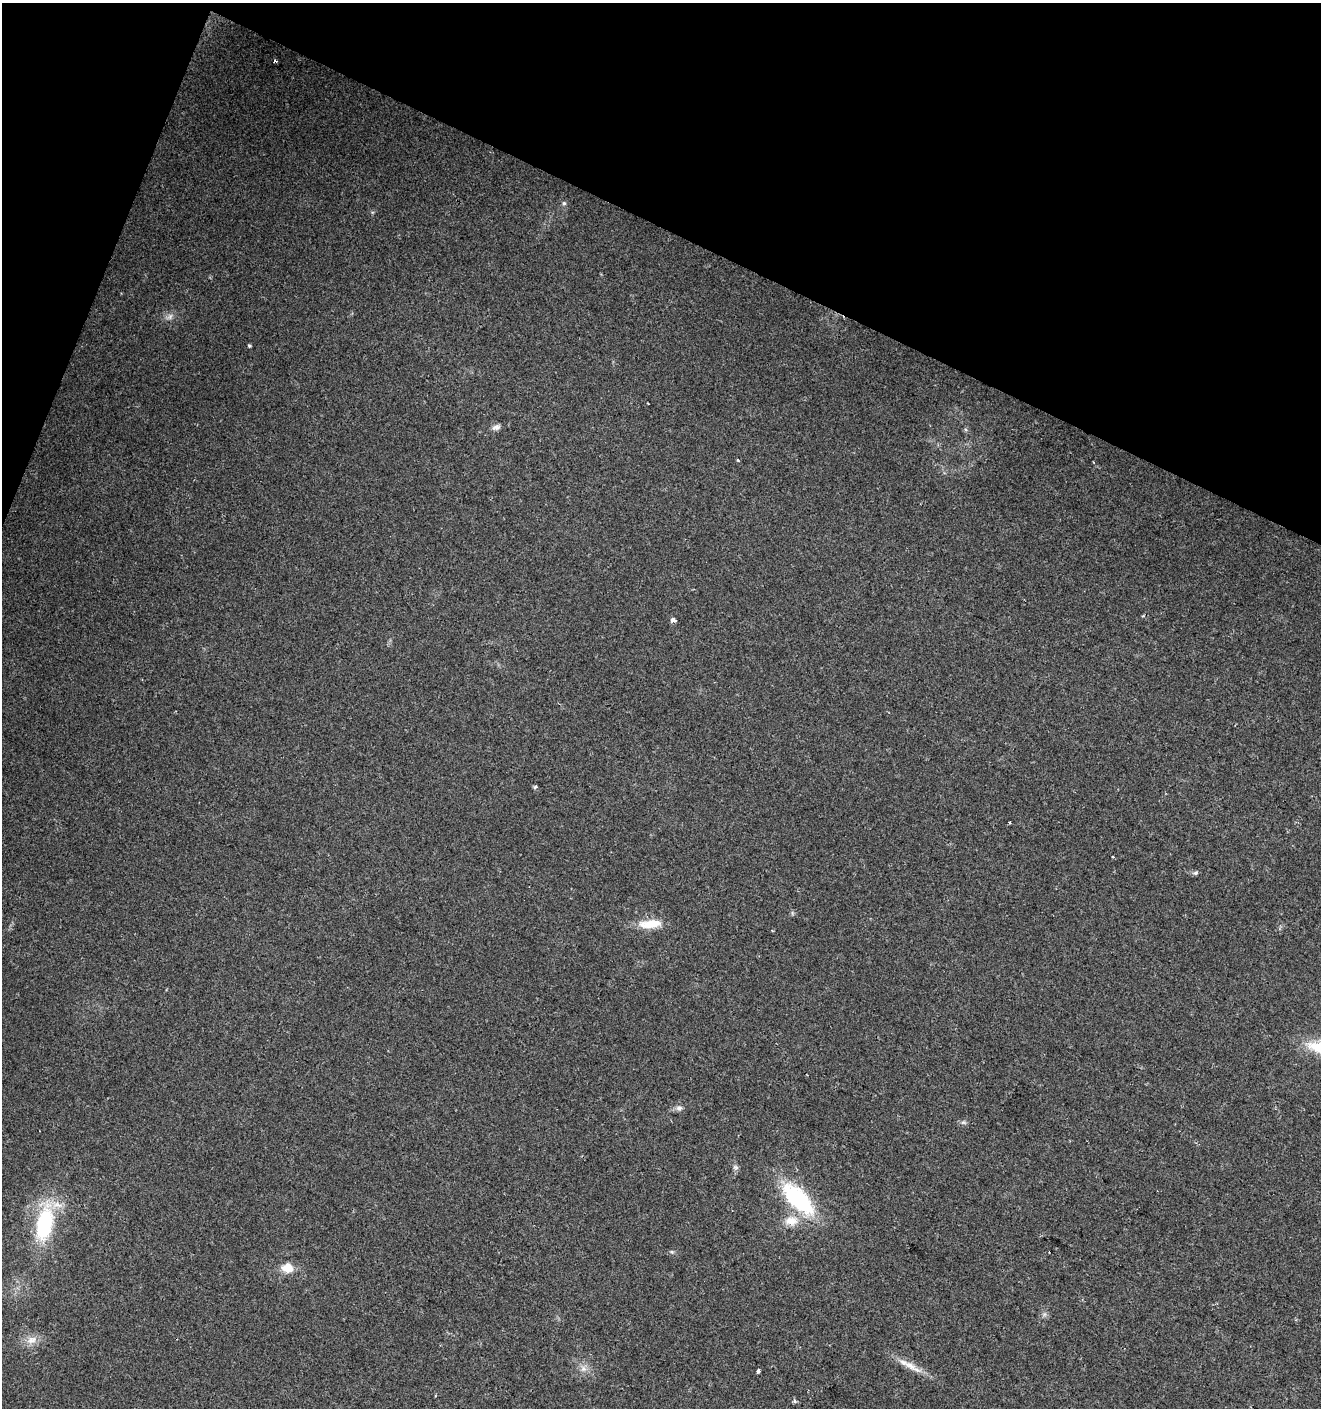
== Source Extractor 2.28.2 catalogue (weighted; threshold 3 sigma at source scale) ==
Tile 2 of 4 x 4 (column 2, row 1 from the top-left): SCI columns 1590-2908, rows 4219-5624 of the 5750 x 5630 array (HDU 1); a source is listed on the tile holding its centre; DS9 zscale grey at full resolution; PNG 1323 x 1410 px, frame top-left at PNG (2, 3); no overlay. Shown black and unused: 19% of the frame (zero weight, under 2 of 3 exposures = <1% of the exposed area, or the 3 px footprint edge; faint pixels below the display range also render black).
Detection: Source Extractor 2.28.2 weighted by HDU 2 'WHT'; one run over the whole footprint, this tile lists its part. Background 0.0782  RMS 0.0098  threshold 0.0443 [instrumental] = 3 sigma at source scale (4.5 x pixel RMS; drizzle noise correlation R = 1.50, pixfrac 1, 0.0396/0.0396 arcsec/px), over >= 5 px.
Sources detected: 24; all 24 listed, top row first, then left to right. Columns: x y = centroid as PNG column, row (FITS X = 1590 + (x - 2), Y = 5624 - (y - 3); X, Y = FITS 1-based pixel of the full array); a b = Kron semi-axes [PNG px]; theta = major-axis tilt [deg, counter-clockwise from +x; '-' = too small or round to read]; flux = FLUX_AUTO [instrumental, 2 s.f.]
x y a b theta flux
275 61 4 3 - 3.8
564 203 6 5 - 1.8
170 317 10 6 46 4.1
249 346 3 3 - 1.9
496 427 11 7 14 4
673 620 4 4 - 24
535 787 4 3 - 2.1
1009 822 3 3 - 2.1
1113 857 3 2 - 1.5
1196 873 7 5 40 1.9
650 924 30 11 6 19
679 1108 8 8 - 3.7
963 1123 8 4 -8 2
735 1167 8 7 - 2.7
798 1199 41 18 -45 100
791 1221 18 13 4 15
44 1224 39 17 79 86
672 1252 6 4 -18 1.4
287 1268 15 12 -2 13
32 1340 15 11 13 9.7
910 1366 21 9 -29 12
583 1369 9 7 -45 5
758 1371 4 4 - 5.5
795 1401 6 4 -50 1.8